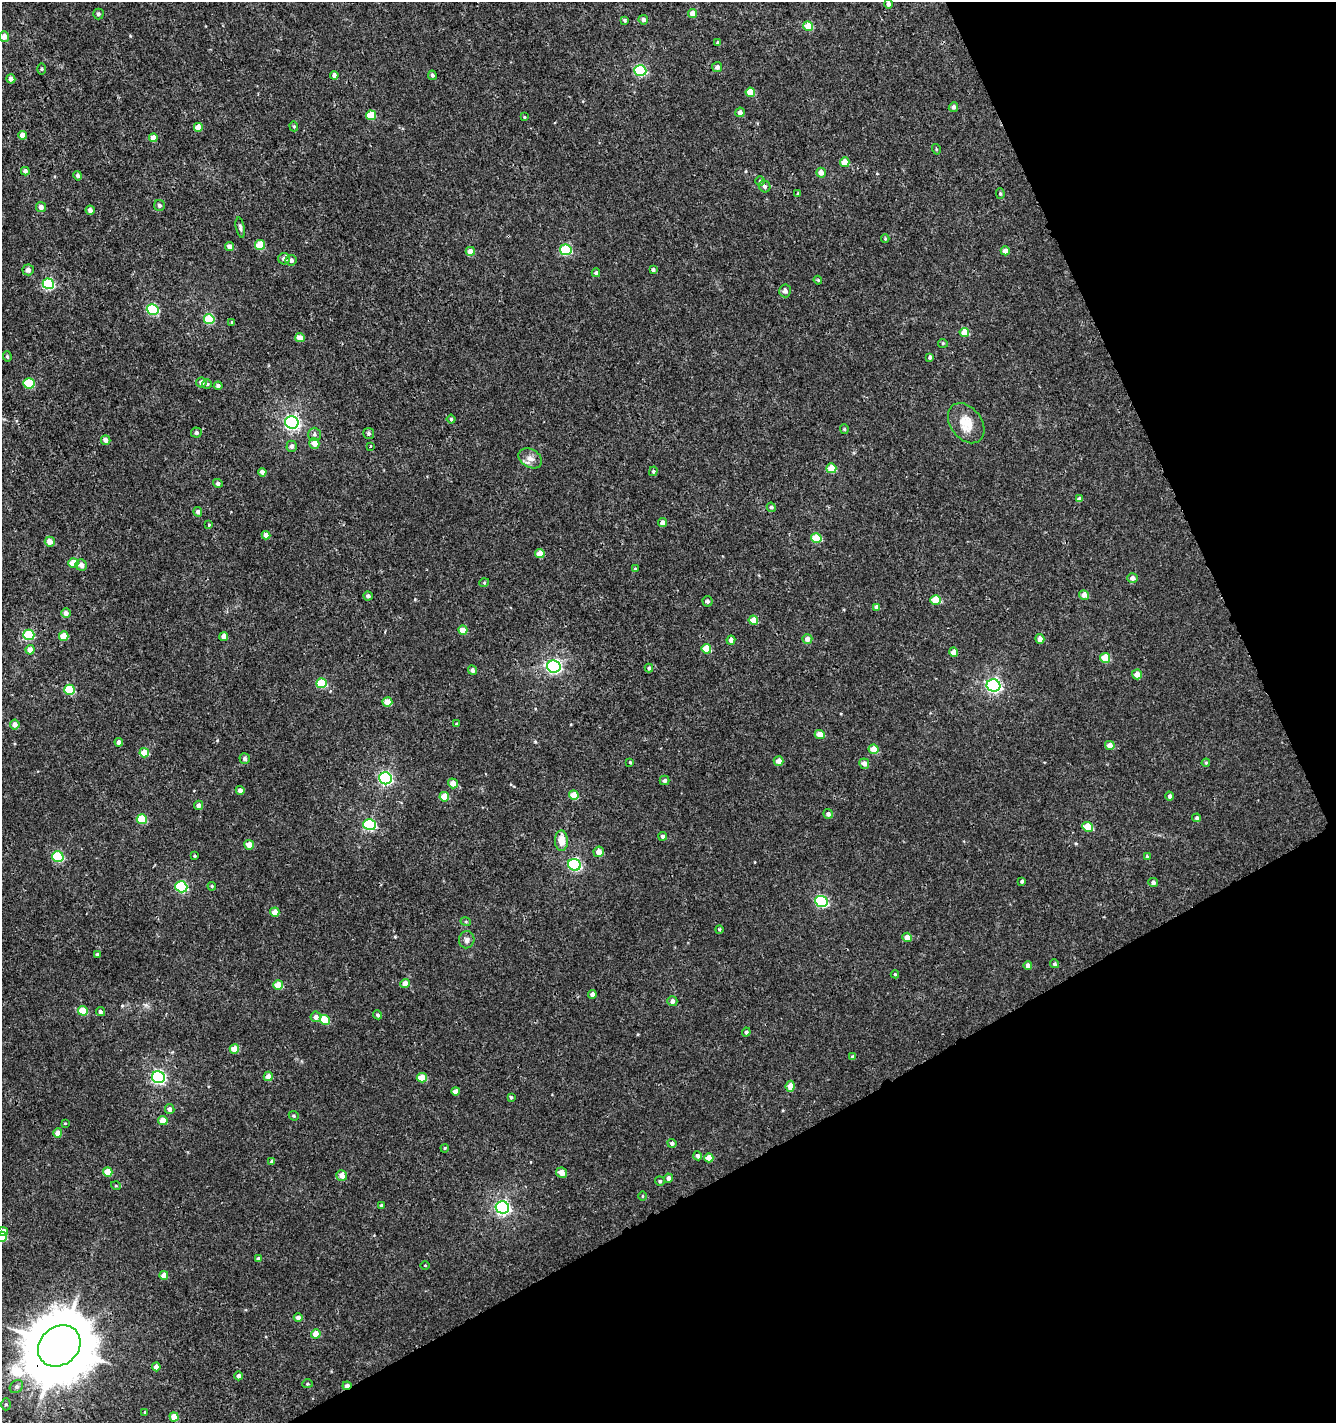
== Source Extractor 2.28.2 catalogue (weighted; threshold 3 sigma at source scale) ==
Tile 12 of 4 x 4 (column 4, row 3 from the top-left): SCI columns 4131-5464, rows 1481-2901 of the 5649 x 5800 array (HDU 1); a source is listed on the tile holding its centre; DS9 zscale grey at full resolution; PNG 1338 x 1425 px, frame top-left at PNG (2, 2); each listed source drawn as its Kron ellipse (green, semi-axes under 4 px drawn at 4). Shown black and unused: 25% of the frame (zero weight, under 3 of 4 exposures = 5% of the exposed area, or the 3 px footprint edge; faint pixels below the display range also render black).
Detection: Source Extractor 2.28.2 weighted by HDU 2 'WHT'; one run over the whole footprint, this tile lists its part. Background 0.00116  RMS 0.0019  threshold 0.00838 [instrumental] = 3 sigma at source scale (4.5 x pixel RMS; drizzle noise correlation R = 1.50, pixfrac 1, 0.0396/0.0396 arcsec/px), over >= 5 px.
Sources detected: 218; all 218 listed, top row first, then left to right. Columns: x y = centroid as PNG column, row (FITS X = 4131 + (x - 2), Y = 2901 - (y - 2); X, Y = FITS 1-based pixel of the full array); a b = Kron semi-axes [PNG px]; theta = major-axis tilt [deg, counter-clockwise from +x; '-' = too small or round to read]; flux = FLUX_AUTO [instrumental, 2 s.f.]
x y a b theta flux
888 4 4 4 - 0.54
693 13 5 4 - 1.6
98 14 5 5 - 0.41
624 20 4 3 - 0.37
643 20 5 5 - 0.58
808 26 5 4 - 3.5
4 37 5 5 - 1.4
718 43 4 3 - 0.41
717 67 5 5 - 0.65
42 69 5 3 - 0.2
640 71 6 5 - 13
334 75 4 4 - 0.74
432 75 5 4 - 0.35
11 79 4 4 - 0.74
750 92 4 4 - 2.8
953 107 5 4 - 0.6
740 112 5 4 - 0.76
371 115 5 5 - 5.4
524 117 3 3 - 0.18
294 126 5 4 - 0.23
198 127 4 4 - 2.1
22 135 4 4 - 1
153 138 4 4 - 1.5
936 149 5 3 - 0.17
845 162 5 5 - 2.2
25 171 4 4 - 0.66
821 173 5 5 - 1.3
78 176 5 4 - 0.47
760 181 5 5 - 0.32
765 186 6 5 - 0.46
798 193 4 3 - 0.19
1000 194 5 4 - 0.26
159 205 5 5 - 0.5
41 207 5 5 - 0.82
90 210 5 4 - 0.62
240 227 10 4 -79 0.38
885 239 4 4 - 0.25
260 245 5 5 - 4.4
229 247 4 4 - 1
566 250 6 5 - 11
470 251 4 4 - 1.6
1005 251 4 4 - 1.2
284 259 6 5 - 0.84
291 260 5 5 - 0.6
28 270 5 5 - 0.64
653 270 4 4 - 0.44
596 273 4 4 - 0.4
818 280 4 3 - 0.19
48 284 5 5 - 13
785 291 6 6 - 0.76
153 309 6 5 - 15
209 319 5 5 - 6.6
232 322 4 3 - 0.18
964 333 5 4 - 2.8
300 338 5 4 - 1.7
943 343 5 4 - 0.21
7 356 5 4 - 0.25
930 357 4 3 - 0.36
201 382 5 5 - 0.73
29 383 6 5 - 8.1
207 384 5 5 - 0.26
218 386 4 4 - 0.49
451 419 4 4 - 0.27
292 422 6 6 - 46
966 423 22 15 -52 3.4
844 429 5 4 - 0.21
196 433 5 5 - 0.46
314 434 6 6 - 0.49
369 434 5 5 - 0.39
106 440 5 4 - 0.87
314 443 5 5 - 1.8
292 446 5 5 - 0.59
370 446 3 3 - 0.29
530 458 12 9 -30 1.2
831 468 5 4 - 3.5
653 471 5 4 - 0.26
262 472 4 4 - 0.7
218 483 5 4 - 0.49
1079 499 4 4 - 0.59
771 507 5 4 - 0.34
198 512 4 4 - 0.57
662 522 4 4 - 0.81
209 525 4 4 - 0.18
266 535 4 4 - 1.3
816 538 5 5 - 5.9
50 542 5 5 - 1.6
540 553 5 4 - 2.6
73 563 5 5 - 3.8
81 565 6 5 - 0.84
635 569 4 4 - 0.22
1132 578 5 5 - 0.83
484 583 5 3 - 0.16
1084 595 5 4 - 1.3
368 596 5 4 - 0.5
936 600 5 5 - 4.4
707 601 5 5 - 0.43
877 607 4 4 - 0.88
66 613 5 4 - 0.85
753 620 5 4 - 2.4
463 630 5 4 - 2
29 635 5 5 - 8.9
64 636 5 4 - 3
224 636 4 4 - 1.1
807 639 5 5 - 1.1
1040 639 5 4 - 1.1
731 640 4 4 - 0.74
706 649 5 5 - 3.6
30 650 4 4 - 1.6
954 652 4 4 - 1.5
1105 658 5 5 - 3.6
554 667 7 6 - 36
649 668 4 4 - 0.36
472 670 5 4 - 0.56
1137 674 5 5 - 1.8
321 683 5 5 - 6.6
993 685 7 6 - 40
70 690 5 5 - 8
387 702 5 4 - 3
457 724 3 3 - 0.26
15 725 5 5 - 0.97
820 735 5 4 - 2.3
119 742 4 4 - 0.76
1110 745 5 4 - 1.5
874 749 5 5 - 2.6
144 753 5 4 - 3.3
245 759 5 5 - 0.59
779 761 5 4 - 1.3
630 762 3 3 - 0.19
1206 763 4 4 - 0.2
864 764 5 5 - 0.78
385 778 6 6 - 30
665 780 5 4 - 0.46
453 783 5 5 - 1.4
240 790 4 4 - 0.77
574 795 5 4 - 3.6
1170 796 4 4 - 0.51
444 797 5 4 - 2.9
199 805 4 4 - 0.89
828 814 5 5 - 0.59
1197 818 4 4 - 0.37
142 819 5 5 - 5.8
370 825 6 5 - 18
1087 827 5 5 - 4.5
663 836 4 4 - 0.59
561 841 10 6 -89 2.3
249 845 5 5 - 1.6
599 852 5 5 - 1.3
195 856 3 3 - 0.17
1147 856 4 4 - 0.18
58 857 6 5 - 12
574 865 6 5 - 23
1022 881 3 3 - 0.29
1153 882 5 4 - 0.55
212 886 4 4 - 0.2
181 887 6 5 - 16
821 901 6 5 - 17
275 912 4 4 - 1.3
466 922 5 3 - 0.2
719 929 4 3 - 0.24
907 937 5 4 - 1.6
467 940 8 7 - 0.7
98 955 4 3 - 0.52
1054 964 4 4 - 0.35
1028 965 4 4 - 0.73
895 974 4 4 - 0.22
405 984 4 4 - 1.3
278 985 5 4 - 3.3
592 994 4 4 - 0.7
672 1001 5 5 - 0.76
83 1011 5 4 - 4.4
100 1012 5 4 - 0.39
378 1015 5 4 - 0.31
316 1017 5 5 - 0.92
325 1020 5 4 - 3.6
746 1032 4 4 - 0.45
234 1049 4 4 - 2.3
853 1057 4 4 - 0.45
268 1076 5 4 - 1.3
158 1077 6 6 - 32
422 1078 5 4 - 3.6
790 1086 5 4 - 2.2
455 1091 4 4 - 1.1
511 1097 4 3 - 0.27
170 1109 5 5 - 0.65
294 1116 5 4 - 0.29
163 1120 4 4 - 2.2
65 1123 4 2 - 0.15
58 1133 4 4 - 1.7
672 1143 4 4 - 0.45
445 1148 4 3 - 0.17
698 1156 4 4 - 0.54
709 1158 4 4 - 2.1
272 1161 4 3 - 0.43
108 1172 5 4 - 2.9
562 1173 5 5 - 1.6
342 1175 5 5 - 1.4
668 1178 4 4 - 0.81
660 1181 5 4 - 0.28
116 1186 5 3 - 0.17
642 1196 4 3 - 0.16
381 1206 4 4 - 0.35
502 1207 7 6 - 42
3 1231 5 4 - 1.3
2 1237 5 5 - 5.7
258 1259 4 3 - 0.45
425 1265 4 3 - 0.14
164 1275 4 4 - 1.8
298 1318 4 4 - 0.89
316 1334 4 4 - 2.4
59 1346 23 19 40 1500
156 1367 4 4 - 1.1
238 1376 4 4 - 0.77
307 1384 5 4 - 0.23
347 1386 4 3 - 1.4
16 1387 7 6 - 0.54
6 1404 6 5 - 0.31
145 1412 3 3 - 0.21
174 1417 5 4 - 2.7
Overlapping masked pixels (flux is a lower limit): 3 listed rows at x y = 561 841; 59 1346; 347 1386
Isophote crosses this tile's border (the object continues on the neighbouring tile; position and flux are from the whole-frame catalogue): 2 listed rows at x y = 3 1231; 2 1237